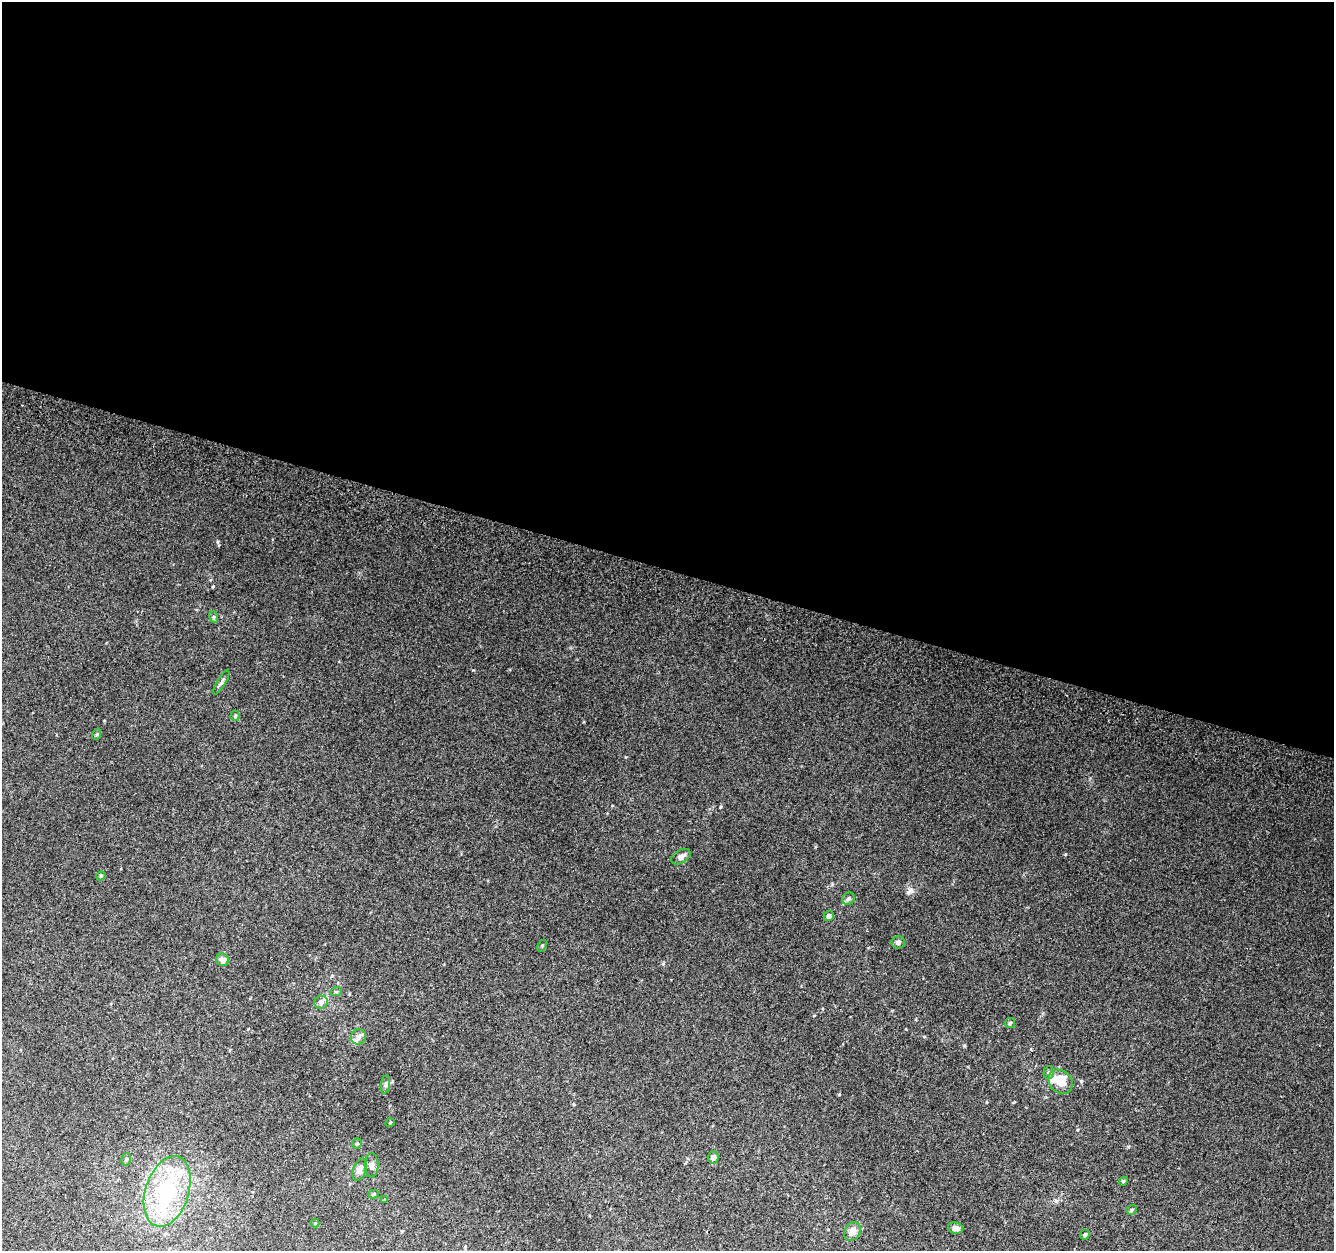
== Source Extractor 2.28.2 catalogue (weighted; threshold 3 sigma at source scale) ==
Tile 3 of 4 x 4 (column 3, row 1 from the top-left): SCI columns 2696-4027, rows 4076-5324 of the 5374 x 5589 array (HDU 1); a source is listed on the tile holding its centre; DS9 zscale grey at full resolution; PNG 1336 x 1253 px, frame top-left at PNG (2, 2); each listed source drawn as its Kron ellipse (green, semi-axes under 4 px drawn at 4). Shown black and unused: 45% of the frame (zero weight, under 2 of 3 exposures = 2% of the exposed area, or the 3 px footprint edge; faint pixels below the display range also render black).
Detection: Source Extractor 2.28.2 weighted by HDU 2 'WHT'; one run over the whole footprint, this tile lists its part. Background 0.0855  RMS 0.011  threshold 0.0512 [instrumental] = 3 sigma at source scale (4.5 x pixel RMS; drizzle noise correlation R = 1.50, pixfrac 1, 0.0396/0.0396 arcsec/px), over >= 5 px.
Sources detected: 40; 2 inside a brighter object's white glare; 1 cosmic-ray / hot-pixel residue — neither listed nor drawn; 4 inside a brighter listed object's ellipse — not listed separately; the other 33 listed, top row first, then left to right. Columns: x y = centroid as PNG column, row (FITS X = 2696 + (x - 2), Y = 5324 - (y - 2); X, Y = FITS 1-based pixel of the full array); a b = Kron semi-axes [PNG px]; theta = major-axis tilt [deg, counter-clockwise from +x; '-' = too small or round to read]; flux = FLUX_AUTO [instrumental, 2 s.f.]
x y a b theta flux
214 617 6 4 -72 1.5
221 682 14 4 57 2.7
235 716 5 4 - 1.5
97 734 6 3 72 1.2
681 857 10 6 31 5.6
101 876 5 4 - 1.3
848 899 7 5 44 2.5
829 916 5 5 - 3.3
898 942 7 6 - 3.4
542 946 6 4 64 1.7
222 960 6 6 - 10
336 992 6 3 19 1.2
321 1002 7 6 - 4.7
1010 1023 5 5 - 1.7
359 1037 8 7 - 5.4
1049 1072 6 5 - 2.1
1061 1082 13 11 -43 21
385 1084 9 4 82 2.3
390 1123 4 3 - 0.9
357 1144 5 4 - 1.4
713 1157 6 5 - 4.8
126 1160 6 4 73 2
372 1165 12 7 -90 4.8
360 1169 11 6 71 7.2
1123 1181 4 4 - 1.3
167 1191 36 21 72 100
374 1194 5 4 - 1.5
384 1200 4 2 - 0.77
1131 1210 5 4 - 2
315 1223 4 4 - 1
955 1228 8 5 -13 5.1
852 1231 10 8 54 8.5
1085 1235 5 4 - 2.1
Unlisted compact peaks at least as high as the median listed source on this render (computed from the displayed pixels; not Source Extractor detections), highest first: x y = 720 807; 908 892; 217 542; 1128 1147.